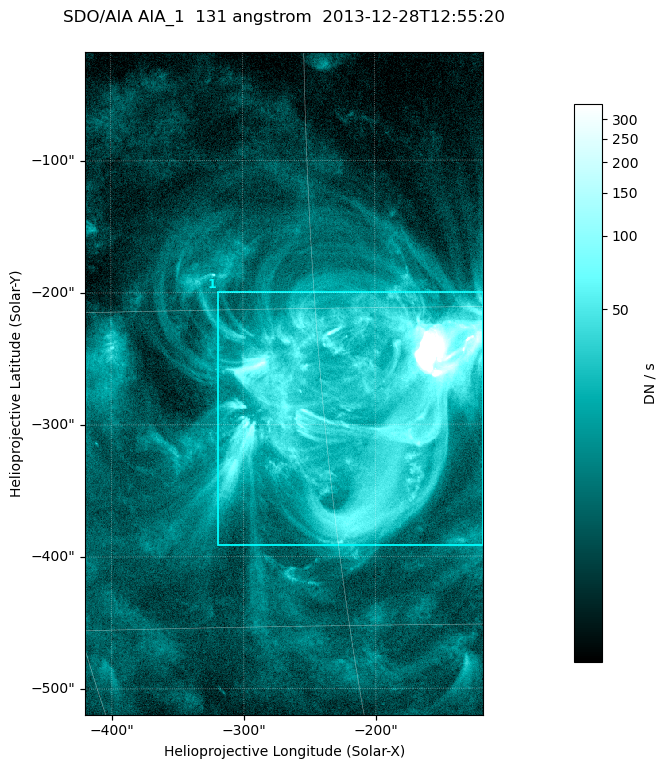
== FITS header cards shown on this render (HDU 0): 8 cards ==
TELESCOP= 'SDO/AIA '
INSTRUME= 'AIA_1   '
WAVELNTH=                  131
WAVEUNIT= 'angstrom'
DATE-OBS= '2013-12-28T12:55:20.62'
CTYPE1  = 'HPLN-TAN'
CTYPE2  = 'HPLT-TAN'
BUNIT   = 'DN / s  '

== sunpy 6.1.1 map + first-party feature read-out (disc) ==
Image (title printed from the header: SDO/AIA AIA_1  131 angstrom  2013-12-28T12:55:20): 502 x 835 px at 0.601 arcsec/px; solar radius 976 arcsec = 1624 px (partial field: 5.1% of the solar disc is inside the frame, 100% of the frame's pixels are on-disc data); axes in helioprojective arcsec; data unit DN / s (BUNIT, on the colour bar)
Orientation: roll -0.139 deg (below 1 deg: not rotated)
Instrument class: DISC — disc imager (sunpy class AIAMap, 131 A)
Bright regions (active regions / flare kernels): reference = the on-disc median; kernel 5 px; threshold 5 sigma = 26.3 DN / s over a disc level ~7.22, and >= 1.15x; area >= 419 px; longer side >= 6 px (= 3.6 arcsec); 1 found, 1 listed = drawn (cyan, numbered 1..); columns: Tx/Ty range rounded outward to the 2 arcsec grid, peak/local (2 s.f.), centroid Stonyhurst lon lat
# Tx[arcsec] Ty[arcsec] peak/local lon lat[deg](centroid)
1 -320..-118 -392..-198 573 -13 -19